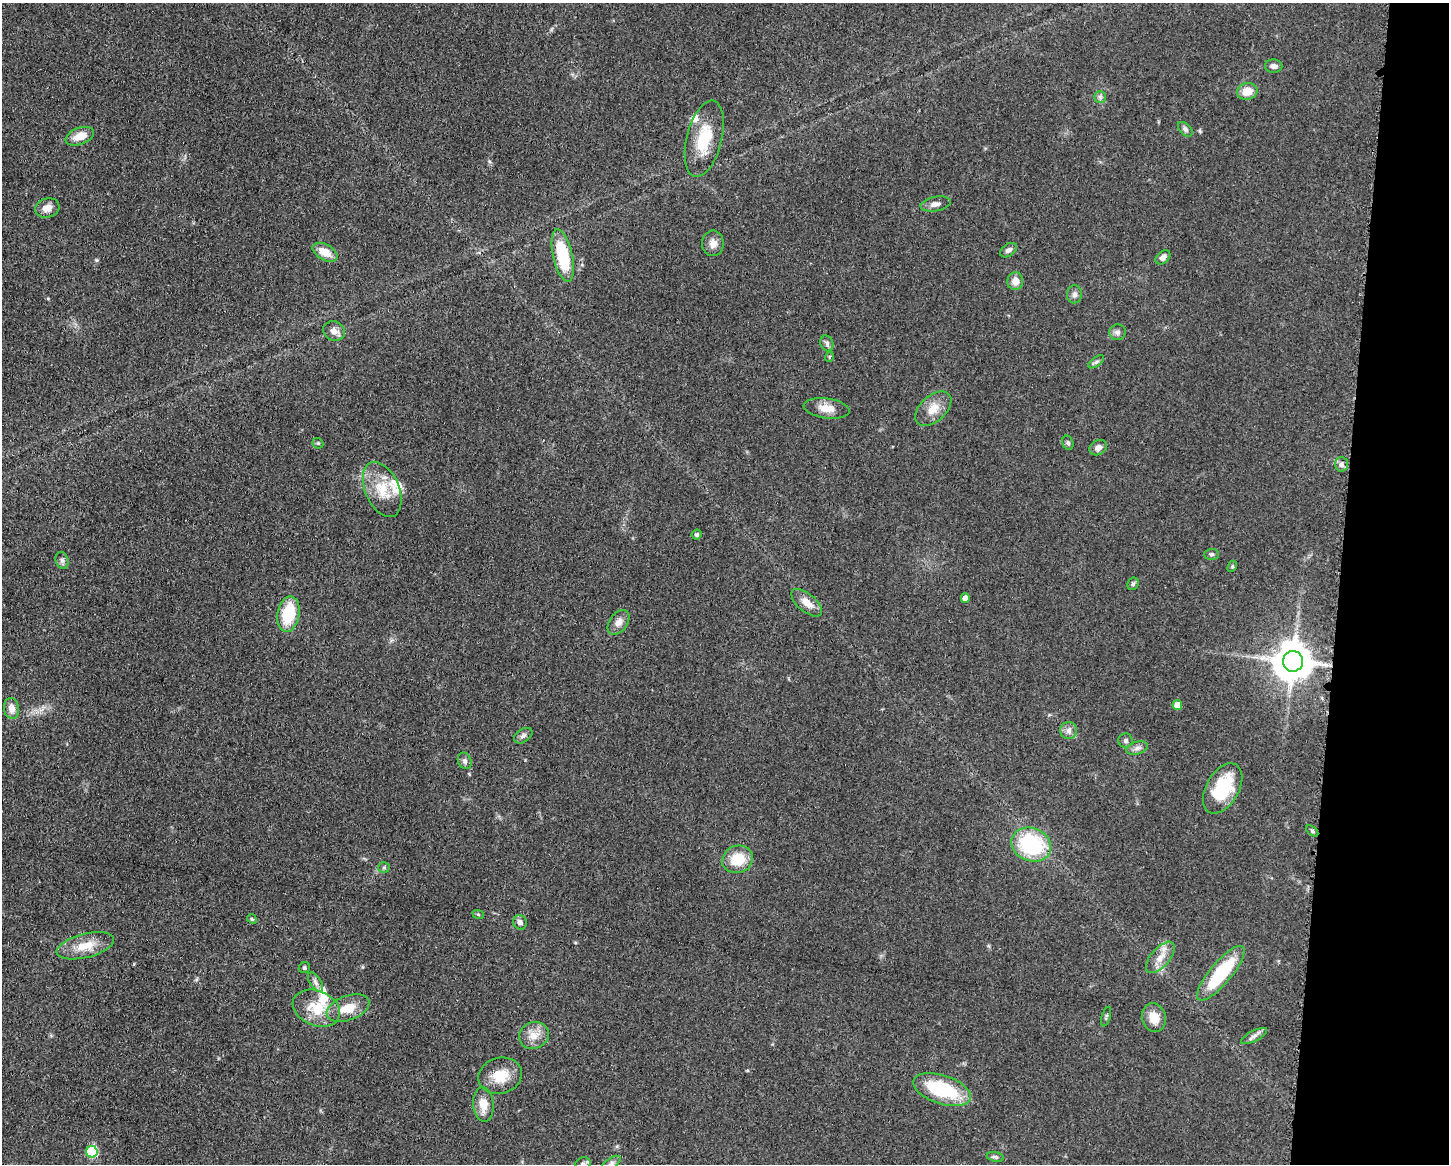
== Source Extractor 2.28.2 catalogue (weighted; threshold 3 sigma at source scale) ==
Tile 6 of 3 x 4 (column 3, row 2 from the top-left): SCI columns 3125-4571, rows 2330-3491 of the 4683 x 4655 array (HDU 1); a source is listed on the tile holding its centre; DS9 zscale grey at full resolution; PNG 1451 x 1166 px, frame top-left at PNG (2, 3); each listed source drawn as its Kron ellipse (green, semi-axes under 4 px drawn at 4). Shown black and unused: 8% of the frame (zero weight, under 3 of 5 exposures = <1% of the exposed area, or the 3 px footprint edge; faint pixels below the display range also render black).
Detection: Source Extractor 2.28.2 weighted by HDU 2 'WHT'; one run over the whole footprint, this tile lists its part. Background 0.0606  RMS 0.0057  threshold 0.0255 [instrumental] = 3 sigma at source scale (4.5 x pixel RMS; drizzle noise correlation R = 1.50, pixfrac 1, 0.05/0.05 arcsec/px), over >= 5 px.
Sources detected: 73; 3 inside a brighter listed object's ellipse — not listed separately; the other 70 listed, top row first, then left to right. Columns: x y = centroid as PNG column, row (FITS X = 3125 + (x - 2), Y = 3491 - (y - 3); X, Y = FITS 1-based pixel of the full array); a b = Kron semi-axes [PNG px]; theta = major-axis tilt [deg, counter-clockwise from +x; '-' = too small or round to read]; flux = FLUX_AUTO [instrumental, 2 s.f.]
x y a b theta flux
1274 66 8 6 -2 2.3
1247 91 10 8 10 8
1100 97 6 5 - 1.3
1185 129 8 5 -45 1.9
80 136 15 8 21 7.3
704 139 39 17 76 21
936 204 15 7 10 3.3
47 208 12 9 16 4.5
713 243 13 11 90 4.3
1008 250 9 6 34 2.1
325 252 13 7 -30 8.3
563 256 27 9 -77 31
1163 257 8 5 42 2.8
1015 281 9 8 - 5.2
1075 294 9 7 88 2
334 331 11 9 -24 3.4
1118 332 8 8 - 2
827 343 8 6 -68 1.7
829 357 5 3 - 0.57
1096 362 9 4 35 1.3
827 408 23 10 -7 6.9
933 409 21 13 43 8.2
318 443 6 5 - 0.76
1068 443 7 5 -72 1.3
1098 448 9 7 29 2.9
1342 464 7 6 - 2.2
382 489 29 17 -67 15
697 535 5 5 - 1.2
1211 554 7 5 1 1
62 560 8 6 -74 1.7
1232 566 6 4 62 0.76
1133 584 6 5 - 1.1
965 598 4 4 - 3.5
807 603 18 9 -40 6.2
288 614 18 11 79 23
619 622 14 9 54 3.8
1293 661 10 10 - 1600
1177 705 5 4 - 7.3
12 708 10 7 -81 4.6
1069 730 8 8 - 2.8
523 736 10 6 32 1.8
1126 741 7 7 - 1.4
1137 748 11 6 16 2.4
465 761 8 6 -68 1.6
1223 788 27 16 60 31
1312 831 7 3 -38 0.91
1031 845 20 16 -21 49
737 859 15 13 20 15
384 867 5 5 - 0.91
478 914 6 3 -19 0.69
252 919 5 4 - 0.67
520 922 7 6 - 2.5
85 946 29 12 14 11
1160 957 19 9 49 6.2
304 968 6 5 - 0.92
1221 973 34 10 50 37
315 982 11 5 -57 2
316 1008 24 17 -22 16
348 1008 22 12 20 11
1106 1017 10 3 74 0.99
1154 1017 14 12 -74 7.8
534 1035 15 13 25 6.7
1254 1036 14 5 28 2.6
500 1076 22 18 16 13
942 1090 30 14 -18 39
483 1104 17 10 -85 8
92 1152 6 5 - 41
995 1157 9 4 -12 1.2
611 1163 11 5 34 1.6
583 1164 7 6 - 1.7
Isophote crosses this tile's border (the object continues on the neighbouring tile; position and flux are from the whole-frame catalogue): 2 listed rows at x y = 611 1163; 583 1164